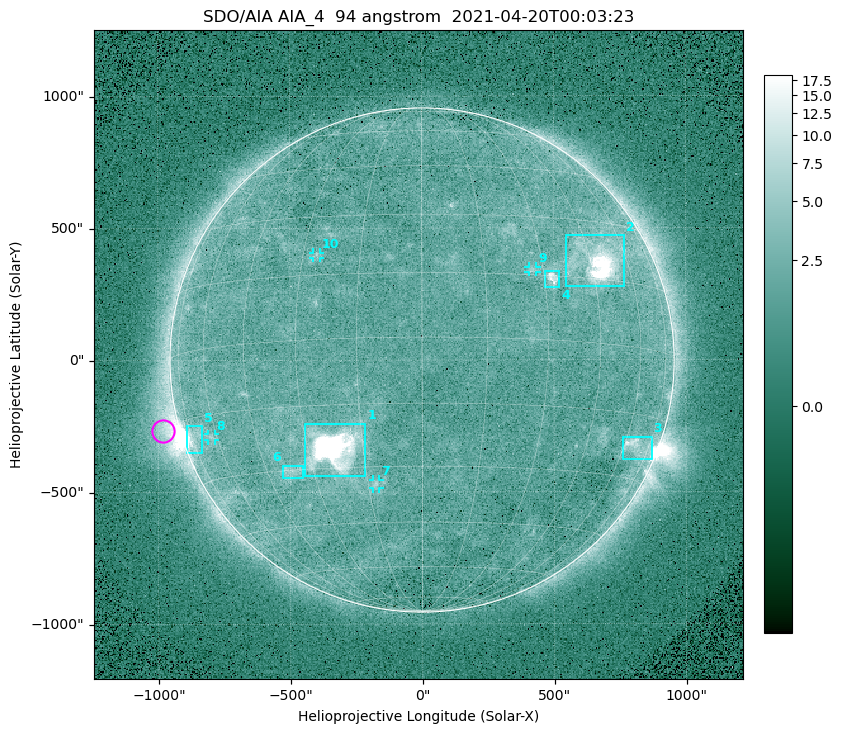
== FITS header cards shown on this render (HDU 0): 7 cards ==
TELESCOP= 'SDO/AIA '
INSTRUME= 'AIA_4   '
WAVELNTH=                   94
WAVEUNIT= 'angstrom'
DATE-OBS= '2021-04-20T00:03:23.12'
CTYPE1  = 'HPLN-TAN'
CTYPE2  = 'HPLT-TAN'

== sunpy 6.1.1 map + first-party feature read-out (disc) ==
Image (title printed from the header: SDO/AIA AIA_4  94 angstrom  2021-04-20T00:03:23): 512 x 512 px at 4.8 arcsec/px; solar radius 955 arcsec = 199 px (full disc in frame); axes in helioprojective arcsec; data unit not stated in the header (colour bar unlabelled)
Orientation: roll -0.138 deg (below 1 deg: not rotated)
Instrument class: DISC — disc imager (sunpy class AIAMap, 94 A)
Bright regions (active regions / flare kernels): reference = the median radial profile (limb darkening/brightening removed); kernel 5 px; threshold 5 sigma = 2.54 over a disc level ~1.77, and >= 1.15x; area >= 9 px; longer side >= 5 px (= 24 arcsec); searched inside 0.97 R_sun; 10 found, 10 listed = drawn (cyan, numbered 1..; 4 of them under ~33 arcsec drawn as corner ticks so the feature stays visible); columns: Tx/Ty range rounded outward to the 10 arcsec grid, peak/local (2 s.f.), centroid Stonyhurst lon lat
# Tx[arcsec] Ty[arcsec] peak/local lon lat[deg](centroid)
1 -450..-210 -440..-240 1095 -23 -25
2 540..770 280..470 47 +48 +20
3 760..870 -380..-290 4.7 +66 -22
4 460..520 270..340 6.7 +32 +14
5 -900..-830 -350..-250 6.5 -73 -19
6 -530..-450 -450..-400 3 -37 -30
7 -190..-160 -490..-450 3.2 -13 -34
8 -810..-780 -300..-280 2.7 -63 -20
9 400..440 330..360 2.9 +27 +16
10 -410..-380 390..410 2.7 -26 +20
Off-limb structures (1.02-1.3 R_sun): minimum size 50 px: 7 found; the strongest spans PA ~90..115 deg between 1.02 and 1.21 R_sun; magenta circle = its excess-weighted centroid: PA ~105 deg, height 1.06 R_sun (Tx ~-980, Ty ~-270 arcsec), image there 4.6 x the reference